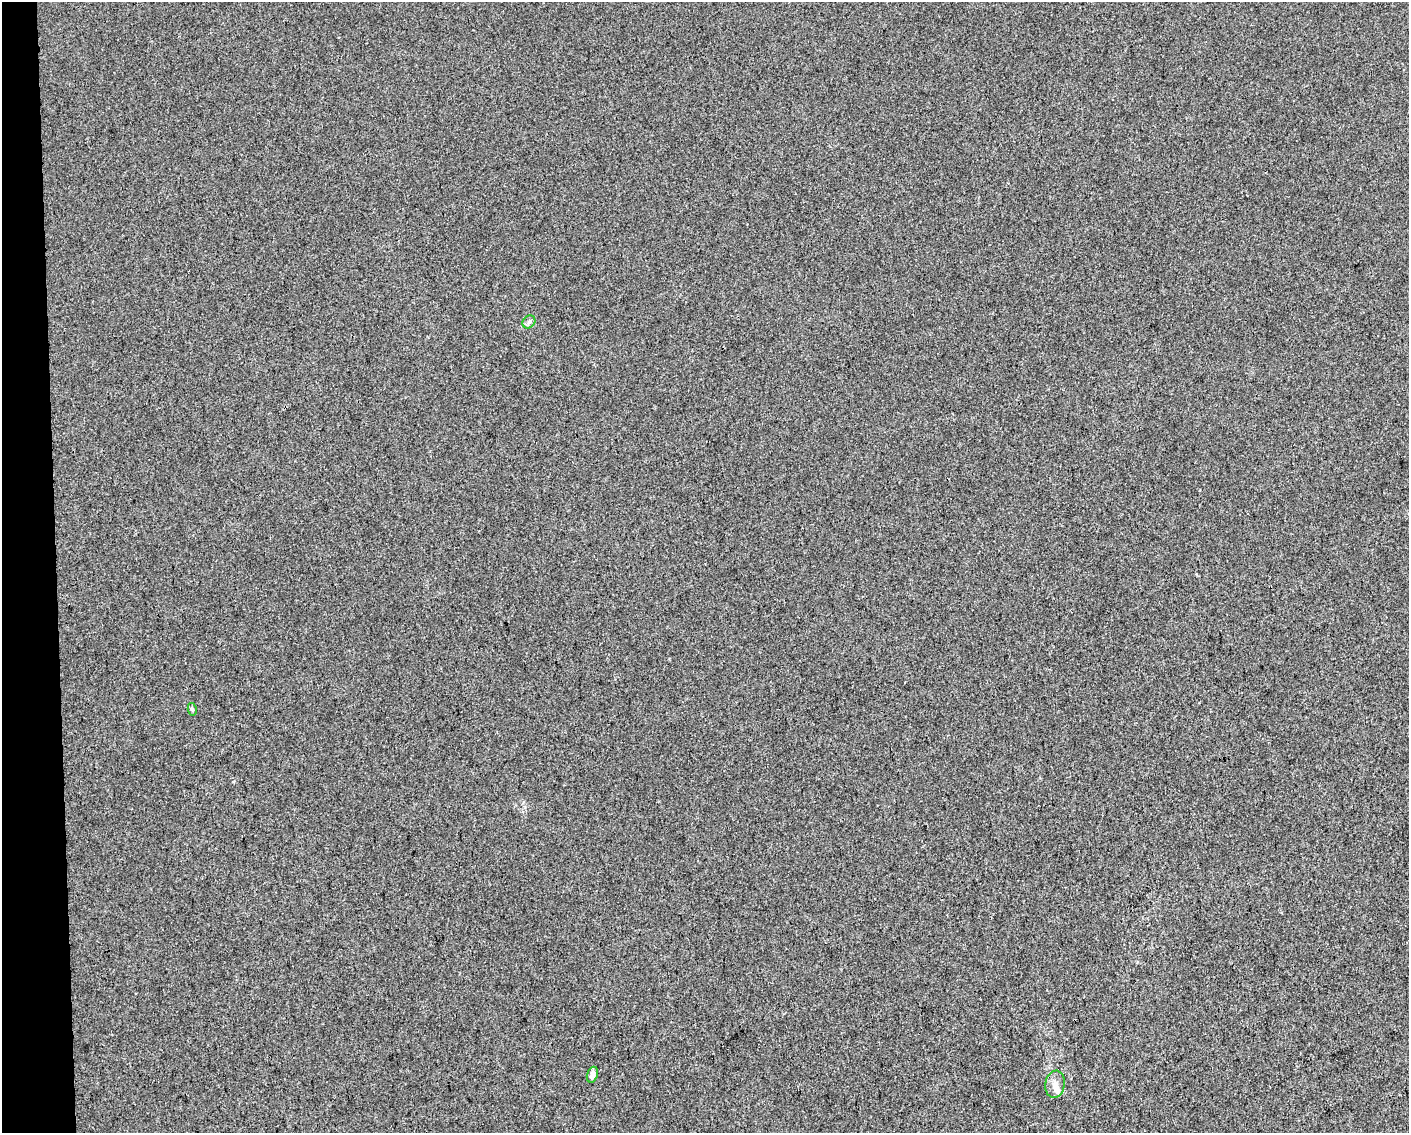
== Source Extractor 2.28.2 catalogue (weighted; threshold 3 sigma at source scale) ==
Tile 4 of 3 x 4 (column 1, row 2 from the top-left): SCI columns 7-1413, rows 2264-3394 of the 4275 x 4526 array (HDU 1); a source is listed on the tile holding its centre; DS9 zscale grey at full resolution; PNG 1411 x 1135 px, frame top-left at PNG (2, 2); each listed source drawn as its Kron ellipse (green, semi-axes under 4 px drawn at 4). Shown black and unused: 4% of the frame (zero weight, under 3 of 4 exposures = <1% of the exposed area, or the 3 px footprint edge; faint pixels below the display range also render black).
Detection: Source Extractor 2.28.2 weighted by HDU 2 'WHT'; one run over the whole footprint, this tile lists its part. Background 1.56e-04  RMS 0.0036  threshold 0.0161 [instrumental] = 3 sigma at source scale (4.5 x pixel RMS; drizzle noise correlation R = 1.50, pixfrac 1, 0.0396/0.0396 arcsec/px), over >= 5 px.
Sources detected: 4; all 4 listed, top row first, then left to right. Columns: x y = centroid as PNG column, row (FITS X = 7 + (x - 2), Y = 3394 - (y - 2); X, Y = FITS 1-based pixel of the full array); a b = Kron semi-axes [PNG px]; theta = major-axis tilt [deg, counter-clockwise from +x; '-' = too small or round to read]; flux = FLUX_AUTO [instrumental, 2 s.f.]
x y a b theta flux
529 322 7 5 46 0.89
192 709 6 4 -79 0.73
592 1075 8 5 71 1.9
1055 1084 14 9 81 2.9